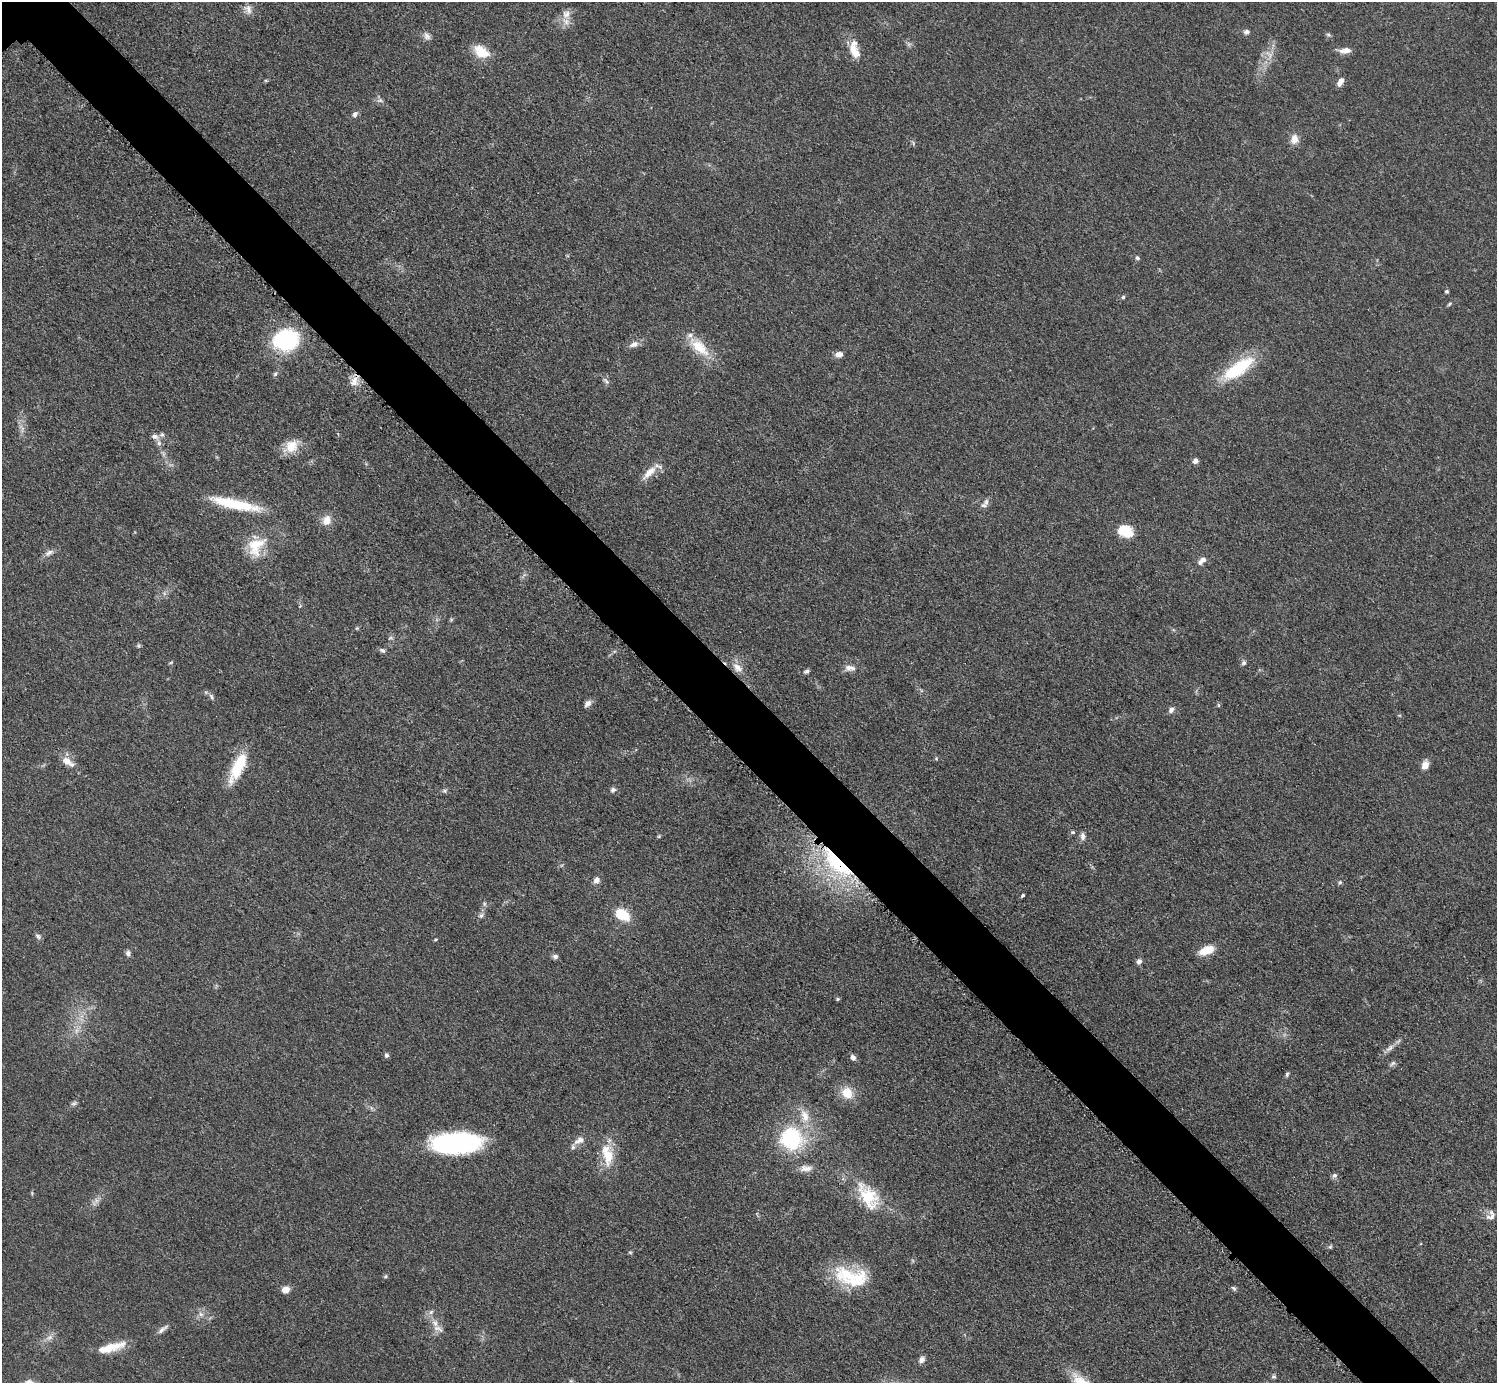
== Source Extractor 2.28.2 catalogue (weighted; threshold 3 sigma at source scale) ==
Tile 6 of 4 x 4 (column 2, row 2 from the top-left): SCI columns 1502-2996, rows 3067-4447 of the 5989 x 5988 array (HDU 1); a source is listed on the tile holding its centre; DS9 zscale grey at full resolution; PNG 1499 x 1385 px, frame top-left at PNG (2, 2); no overlay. Shown black and unused: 5% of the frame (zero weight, under 3 of 5 exposures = <1% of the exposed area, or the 3 px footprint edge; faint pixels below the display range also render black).
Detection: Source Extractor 2.28.2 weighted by HDU 2 'WHT'; one run over the whole footprint, this tile lists its part. Background 0.0499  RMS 0.0053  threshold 0.0238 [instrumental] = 3 sigma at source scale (4.5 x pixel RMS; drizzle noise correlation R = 1.50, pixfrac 1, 0.05/0.05 arcsec/px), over >= 5 px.
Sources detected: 108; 1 too faint to see at this stretch — not listed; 9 inside a brighter listed object's ellipse — not listed separately; the other 98 listed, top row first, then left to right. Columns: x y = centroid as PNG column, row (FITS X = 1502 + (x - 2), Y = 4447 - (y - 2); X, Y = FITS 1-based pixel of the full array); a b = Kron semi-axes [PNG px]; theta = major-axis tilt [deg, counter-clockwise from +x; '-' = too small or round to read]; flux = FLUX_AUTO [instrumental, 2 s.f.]
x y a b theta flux
248 9 14 8 -59 3
566 14 14 11 71 5
1246 32 7 5 10 1.7
427 36 12 8 -49 2.3
854 51 21 11 -60 8.2
1345 51 14 6 6 3.8
481 52 19 12 -33 12
1340 82 10 6 56 2.9
380 100 9 6 0 1.6
355 114 8 7 - 1.8
1294 139 13 9 82 4.6
1137 258 5 4 - 1.1
1447 291 4 4 - 0.81
1123 297 5 5 - 0.76
1449 304 7 4 36 0.81
285 340 26 21 15 47
634 344 13 7 22 3.2
699 347 35 14 -42 14
839 354 9 6 7 3.2
1238 369 39 14 35 32
275 374 7 5 46 1.1
354 381 15 9 71 4.9
606 381 11 4 -41 1.4
155 436 10 7 -9 2.3
291 446 18 15 50 9.1
1195 461 7 6 - 1.9
649 472 24 9 45 6.7
986 502 11 6 67 2.1
235 504 59 10 -12 27
326 520 14 11 73 5.1
1125 531 16 12 -22 13
256 546 29 20 57 16
49 553 13 7 29 2.6
1202 560 12 6 40 3.3
357 628 5 4 - 0.63
390 638 7 4 0 0.85
382 650 8 5 -31 1.4
171 662 6 3 20 0.62
1244 663 7 6 - 1.2
737 667 16 10 -44 5.1
850 668 15 8 -2 3.6
806 671 8 5 14 1.3
211 696 9 4 -63 1.3
588 703 8 6 44 2.9
1218 705 6 4 -89 0.64
1171 710 8 6 64 1.9
936 759 6 4 0 0.62
67 761 12 9 -33 5
1425 765 8 7 - 5
238 767 35 12 64 20
613 790 8 6 41 1.5
445 791 7 6 - 1.1
1073 832 6 4 -19 0.78
1083 836 10 6 -89 2.2
837 864 48 19 -47 58
596 880 7 7 - 2.7
1340 882 5 5 - 0.91
1023 895 4 3 - 0.83
481 915 7 5 68 1.4
622 915 8 6 -33 26
38 936 8 6 -47 1.4
436 940 4 4 - 0.63
1207 950 16 8 22 9.7
128 953 7 6 - 1.6
555 956 8 6 -2 1.4
1139 961 7 6 - 1.8
838 999 4 4 - 0.84
76 1031 7 4 72 1.6
1390 1048 14 6 40 2.9
386 1055 7 5 76 1.3
853 1058 7 5 -61 2.1
1393 1063 9 5 45 1.4
1287 1074 6 4 80 0.93
847 1093 12 10 -54 10
74 1103 8 5 19 1.2
805 1116 20 11 -72 8.5
792 1139 19 18 - 51
579 1140 16 9 30 3.9
455 1143 49 20 1 79
608 1155 26 15 -89 13
806 1168 17 8 1 4
1334 1176 7 6 - 1.5
868 1197 39 20 -58 24
96 1201 8 6 80 2
1492 1216 17 7 -83 2.7
1330 1247 6 5 - 0.84
630 1252 5 5 - 0.68
847 1274 41 23 -12 25
385 1276 6 4 30 0.71
1234 1288 8 5 -44 1
285 1289 7 7 - 4.8
431 1312 6 6 - 1.5
201 1314 7 6 - 1.8
435 1323 11 7 -73 3.5
162 1329 17 5 38 2.3
112 1347 35 9 15 11
922 1360 9 6 51 2.3
1273 1377 8 4 0 0.93
Overlapping masked pixels (flux is a lower limit): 1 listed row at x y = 837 864